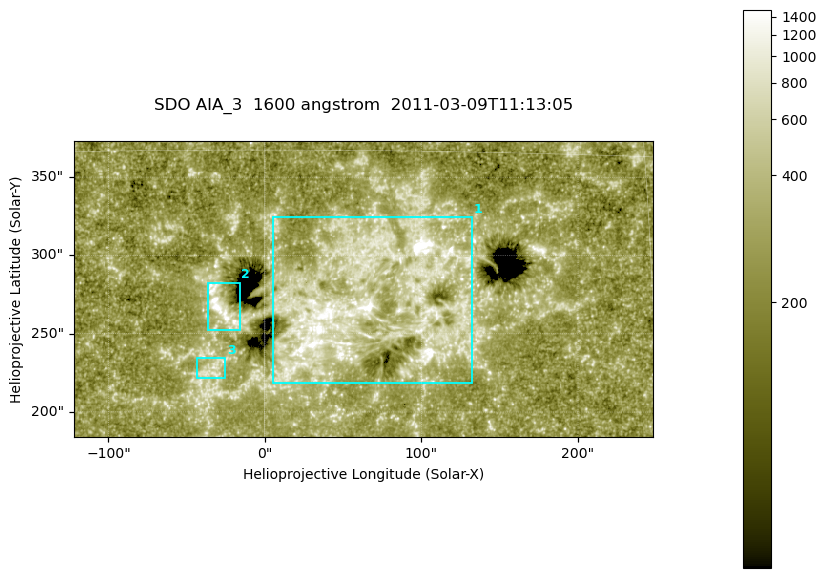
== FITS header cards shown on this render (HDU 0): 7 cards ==
TELESCOP= 'SDO     '           /
INSTRUME= 'AIA_3   '           /
WAVELNTH=                 1600 /
WAVEUNIT= 'angstrom'           /
DATE-OBS= '2011-03-09T11:13:05.125' /
CTYPE1  = 'HPLN-TAN'           /
CTYPE2  = 'HPLT-TAN'           /

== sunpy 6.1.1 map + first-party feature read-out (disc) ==
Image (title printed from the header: SDO AIA_3  1600 angstrom  2011-03-09T11:13:05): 607 x 311 px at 0.609 arcsec/px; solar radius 966 arcsec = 1586 px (partial field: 2.4% of the solar disc is inside the frame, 100% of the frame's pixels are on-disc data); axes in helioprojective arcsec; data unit not stated in the header (colour bar unlabelled)
Pointing: header CRPIX1/2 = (2052.59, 2044.23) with CRVAL1/2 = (0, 0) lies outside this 607 x 311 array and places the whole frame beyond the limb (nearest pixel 1.42 R_sun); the SolarSoft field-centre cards XCEN/YCEN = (62.72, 278.6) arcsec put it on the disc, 1821 arcsec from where CRPIX/CRVAL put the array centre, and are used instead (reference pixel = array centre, CRVAL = XCEN/YCEN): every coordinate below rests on XCEN/YCEN
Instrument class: DISC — disc imager (sunpy class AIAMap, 1600 A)
Bright regions (active regions / flare kernels): reference = the on-disc median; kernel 5 px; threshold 5 sigma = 421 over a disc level ~260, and >= 1.15x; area >= 188 px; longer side >= 4 px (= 2.4 arcsec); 3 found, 3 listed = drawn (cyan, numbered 1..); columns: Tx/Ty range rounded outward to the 2 arcsec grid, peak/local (2 s.f.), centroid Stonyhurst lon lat
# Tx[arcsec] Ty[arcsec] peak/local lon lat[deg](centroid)
1 4..134 218..326 13 +4 +9
2 -36..-16 252..284 9.7 -2 +9
3 -44..-24 220..236 3.4 -2 +6